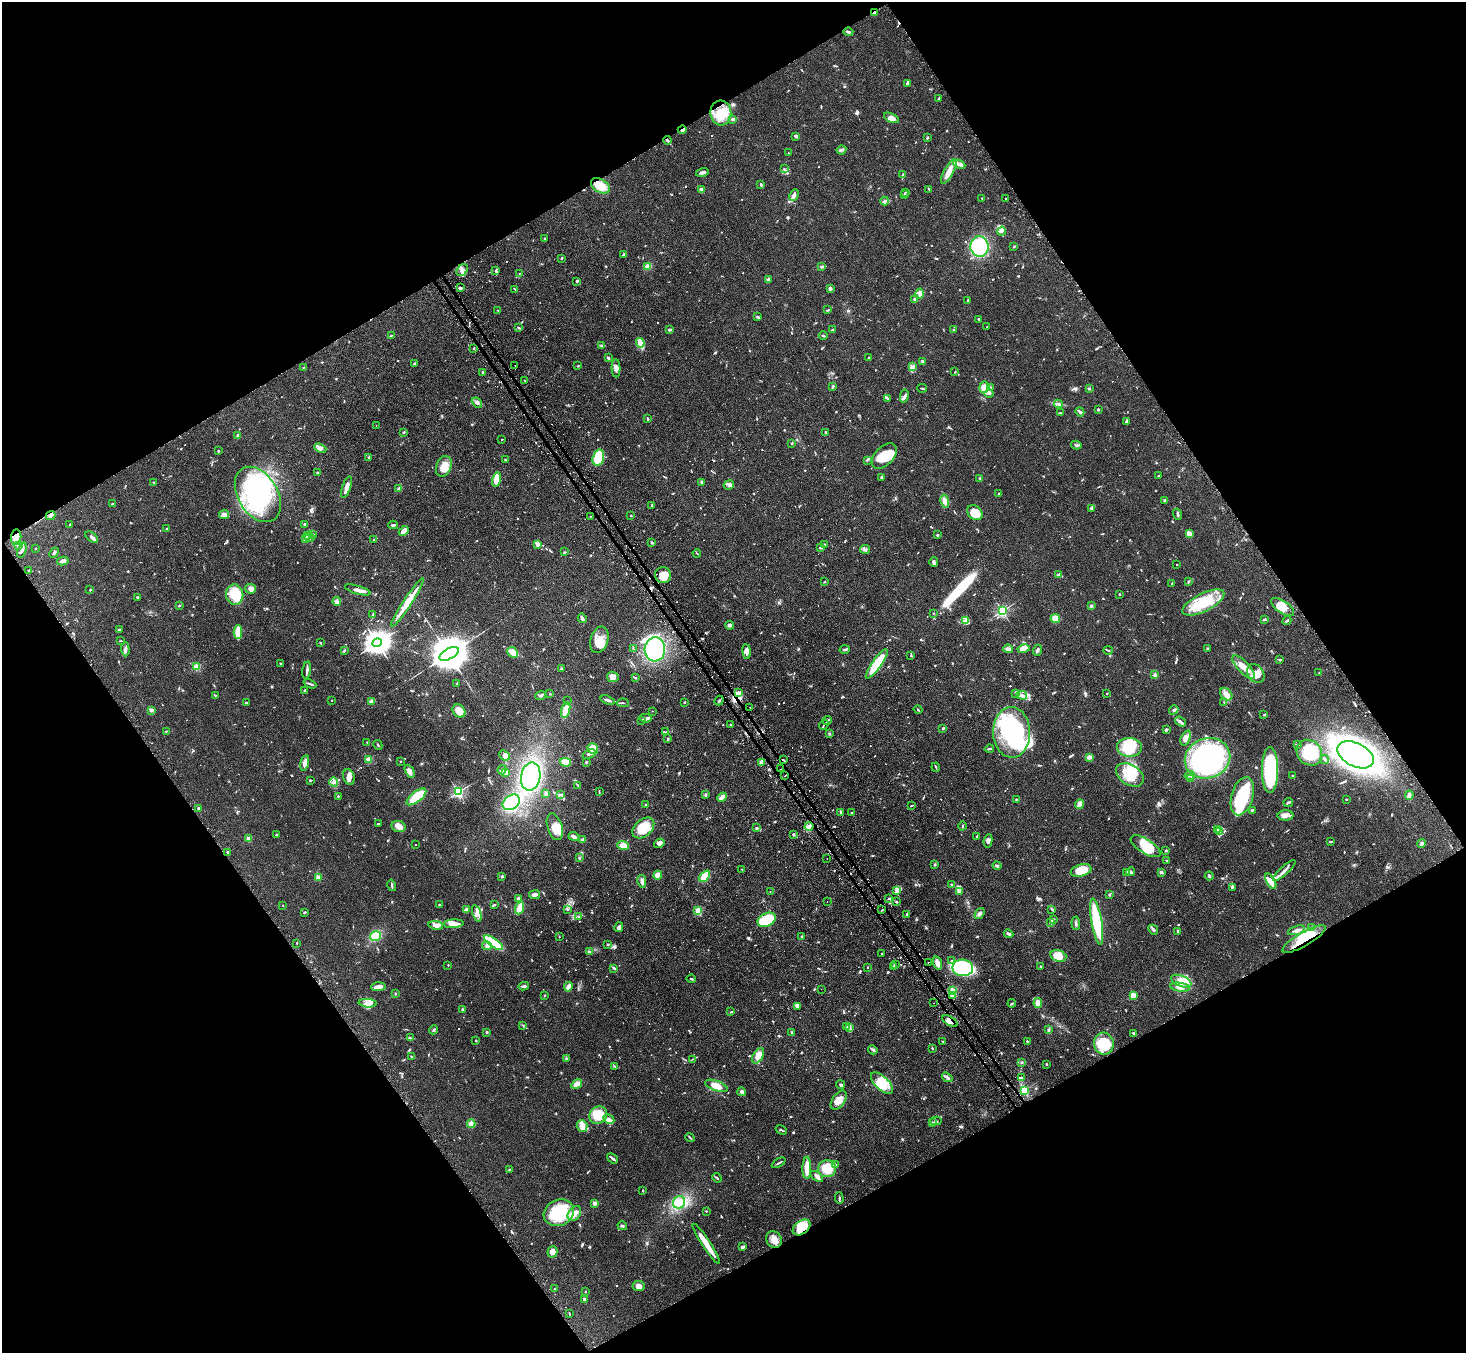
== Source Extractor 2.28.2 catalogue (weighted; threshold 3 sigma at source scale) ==
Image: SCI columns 32-5886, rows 313-5714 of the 5918 x 5887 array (HDU 1 of 3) = the unmasked area's bounding box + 8 px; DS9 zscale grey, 4 x 4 block average (1 PNG px = mean of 4 x 4 image px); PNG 1468 x 1355 px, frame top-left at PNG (2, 2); each listed source drawn as its Kron ellipse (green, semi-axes under 4 px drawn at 4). Shown black and unused: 48% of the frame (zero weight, under 2 of 3 exposures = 3% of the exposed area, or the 3 px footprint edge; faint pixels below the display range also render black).
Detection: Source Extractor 2.28.2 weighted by HDU 2 'WHT'. Background 0.0937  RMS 0.0062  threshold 0.0281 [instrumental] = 3 sigma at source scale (4.5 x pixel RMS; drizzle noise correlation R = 1.50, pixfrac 1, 0.05/0.05 arcsec/px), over >= 5 px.
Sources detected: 1223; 6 too faint to see at this stretch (4 x 4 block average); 23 inside a brighter object's white glare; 34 cosmic-ray / hot-pixel residue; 1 long thin detection or spike segment (spike, bleed or trail) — neither listed nor drawn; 28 coinciding with a brighter row at this scale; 92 inside a brighter listed object's ellipse — not listed separately; of the other 1039, all 500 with FLUX_AUTO >= 2.51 (the completeness limit of this list) listed and drawn (539 fainter detections not listed), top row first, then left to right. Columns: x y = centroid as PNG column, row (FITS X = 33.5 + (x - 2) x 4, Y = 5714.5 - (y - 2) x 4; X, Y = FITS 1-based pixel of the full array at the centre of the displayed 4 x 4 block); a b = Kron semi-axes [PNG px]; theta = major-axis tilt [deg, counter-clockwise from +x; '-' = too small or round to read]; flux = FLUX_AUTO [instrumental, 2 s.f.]
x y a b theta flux
874 13 3 2 - 5.6
848 32 5 2 - 5.5
907 83 4 3 - 5.9
939 98 4 2 - 4.2
721 113 12 10 -84 82
891 118 8 4 -25 21
733 119 3 2 - 9.1
682 130 4 2 - 5.7
796 136 3 2 - 10
927 138 2 2 - 17
667 140 4 2 - 9.9
841 150 5 2 - 6.7
788 153 2 2 - 3.3
959 164 6 2 -23 8.7
784 169 4 2 - 2.7
949 171 14 4 61 40
702 172 6 2 14 14
903 175 4 2 - 4.1
761 185 3 2 - 4.3
600 186 10 6 -31 74
929 189 3 2 - 2.8
701 190 2 2 - 69
906 192 3 2 - 3
794 195 6 3 62 12
904 195 3 2 - 4.2
982 198 3 2 - 3.5
1005 198 2 2 - 2.7
885 201 4 2 - 5.2
1002 231 4 3 - 8.7
544 239 3 2 - 5
1014 246 3 2 - 3.6
979 247 10 9 - 220
624 254 4 2 - 5.2
562 258 2 2 - 3.8
648 267 4 2 - 36
822 267 3 2 - 4.9
462 270 6 5 - 16
496 270 3 2 - 3.8
519 273 2 2 - 3.9
768 280 3 2 - 18
577 281 3 2 - 5.3
460 288 3 2 - 10
830 288 3 3 - 6.8
515 289 3 2 - 2.8
920 294 5 3 - 29
914 299 3 2 - 5.5
968 301 3 2 - 2.6
828 310 4 2 - 3.3
498 311 2 2 - 2.6
758 317 3 2 - 4.5
979 319 3 2 - 4.2
987 327 2 2 - 2.7
519 328 4 2 - 4.6
670 330 3 2 - 5.8
832 330 3 2 - 3.2
953 330 2 2 - 2.6
391 335 3 2 - 4.2
823 336 4 2 - 3.9
640 343 5 3 - 13
602 345 3 2 - 3.7
474 348 2 2 - 4.1
608 358 3 2 - 8
869 358 3 2 - 3.9
923 362 2 2 - 8.9
414 363 3 2 - 4.7
515 365 2 2 - 4.4
578 366 3 2 - 3.4
304 367 3 2 - 3.7
912 367 3 2 - 3.8
616 368 9 4 -88 15
482 372 2 2 - 2.7
955 372 3 2 - 2.7
524 380 2 2 - 4.4
833 386 4 2 - 5.9
984 387 6 5 - 41
922 388 5 2 - 4.2
990 388 3 2 - 8.9
1089 388 3 2 - 3.9
989 394 4 2 - 5.1
904 396 6 3 79 8.6
888 398 4 2 - 3.5
477 403 6 4 -41 10
1058 404 4 2 - 7
1098 409 2 2 - 19
1080 412 4 2 - 11
1060 413 3 2 - 2.9
648 419 3 2 - 3.5
1126 421 3 2 - 8.5
376 426 2 2 - 4.8
403 432 4 2 - 3.8
826 432 3 2 - 3.6
238 435 2 2 - 36
502 439 2 2 - 2.8
792 443 2 2 - 7.1
1076 445 5 3 - 7
320 448 6 4 -21 13
218 451 3 2 - 3.9
884 456 15 9 46 90
369 458 3 2 - 7.9
598 458 8 5 74 110
506 460 3 2 - 2.7
867 461 2 2 - 2.5
444 466 11 7 69 49
318 473 3 2 - 3.3
1159 476 3 2 - 3.2
881 477 3 2 - 3.7
980 478 2 2 - 4.8
496 479 7 4 76 48
153 482 2 2 - 2.8
702 482 4 3 - 5.9
729 485 5 4 - 12
346 487 11 3 71 29
399 489 3 2 - 9.5
999 493 3 2 - 2.6
258 494 30 20 -59 350
1164 500 3 2 - 5.4
945 501 7 4 -78 21
112 504 3 3 - 5.1
651 505 4 2 - 2.9
1091 508 4 2 - 4.6
975 513 8 6 -44 73
1178 514 5 2 - 7
224 515 5 2 - 8.2
631 515 2 2 - 2.9
50 516 5 3 - 12
590 516 2 2 - 3.3
305 524 2 2 - 5.7
70 525 4 2 - 5.3
393 525 5 2 - 4.7
167 529 2 2 - 11
404 531 6 3 44 37
313 534 2 2 - 4.4
1189 534 4 3 - 23
307 535 4 2 - 4.6
937 535 2 2 - 6.6
16 537 8 5 85 48
92 537 7 2 -40 14
306 538 4 3 - 25
310 538 4 3 - 7.1
374 540 2 2 - 2.8
652 543 3 2 - 4.3
538 544 4 4 - 21
824 544 2 2 - 2.9
18 545 4 3 - 8.5
36 548 2 2 - 2.8
820 548 3 2 - 5.1
865 549 5 2 - 5.4
22 550 8 2 71 8.5
564 552 3 2 - 2.7
54 553 5 2 - 7
697 553 4 2 - 3.3
63 561 6 3 11 16
934 562 5 3 - 7.2
1176 565 2 2 - 3.9
29 570 3 2 - 6.3
663 575 8 8 - 49
1059 575 4 3 - 7.7
1188 581 4 2 - 2.9
824 582 3 2 - 2.6
1172 583 3 2 - 3.8
251 589 5 5 - 15
90 590 2 2 - 4.1
357 590 13 3 -17 20
1119 594 2 2 - 2.5
235 595 10 8 -85 150
138 597 3 2 - 7.4
337 601 4 2 - 6.7
407 602 29 4 56 77
1203 602 23 9 26 160
179 606 3 2 - 3.4
1091 606 3 3 - 5.1
1283 607 13 6 -35 47
1002 611 2 2 - 680
933 613 2 2 - 2.6
373 615 4 2 - 3.8
582 618 5 2 - 15
1055 619 5 4 - 40
1264 620 4 2 - 4.4
966 621 4 3 - 8.2
1287 621 4 2 - 5
729 625 5 3 - 11
119 630 4 3 - 5.8
238 632 7 3 90 77
599 640 13 8 72 51
121 641 2 2 - 2.9
320 643 3 2 - 3
377 643 5 4 - 4500
1207 648 3 2 - 3.1
125 649 7 3 -87 11
633 649 3 2 - 4
655 649 12 10 84 290
845 649 5 2 - 5.7
1008 649 5 3 - 16
1024 649 6 4 13 15
1037 650 6 2 68 7.7
1108 650 5 2 - 3.8
344 651 3 2 - 4.1
747 651 7 3 -82 16
513 652 6 4 -43 38
449 654 10 5 29 18000
911 656 3 2 - 4.6
1280 660 3 2 - 3.7
280 664 3 2 - 2.6
877 664 18 4 55 130
197 667 2 2 - 200
1244 667 15 5 -46 45
561 669 3 2 - 3.5
307 670 9 2 83 15
1256 673 10 7 -54 36
1319 673 3 2 - 2.5
1155 675 3 3 - 6.2
613 677 6 5 - 23
635 678 3 2 - 3.7
310 684 7 2 -24 6.5
457 684 3 2 - 2.6
304 690 2 2 - 3.4
739 693 3 2 - 6.4
1016 693 3 3 - 5
1107 693 2 2 - 2.6
550 694 2 2 - 3.5
1226 694 7 5 -45 28
216 695 3 2 - 3
1022 695 5 3 - 9.7
541 696 5 3 - 8.1
332 700 2 2 - 4.8
608 700 7 2 -18 13
372 701 2 2 - 83
567 701 2 2 - 4
719 701 5 2 - 5.8
685 702 2 2 - 12
1224 702 2 2 - 2.8
246 703 2 2 - 6.3
623 703 6 2 -4 4.7
750 707 2 2 - 14
151 710 2 2 - 56
566 710 8 3 76 75
918 710 4 2 - 3.7
1174 710 5 3 - 7.1
459 711 7 5 -49 37
652 711 2 2 - 2.9
1264 715 2 2 - 4.1
646 718 6 3 -11 8.2
642 720 2 2 - 2.6
827 721 4 2 - 5.3
1181 721 6 3 -36 8.4
730 724 2 2 - 2.6
824 725 5 2 - 4.7
943 728 4 2 - 3.4
1166 730 2 2 - 11
166 731 2 2 - 2.5
666 732 4 2 - 3.5
1012 732 25 18 -89 520
829 734 3 2 - 4.1
1186 738 8 4 68 17
668 739 3 2 - 2.9
367 742 2 2 - 2.6
1297 744 3 2 - 3
378 745 5 2 - 3.6
1129 747 12 9 -3 70
593 749 6 5 - 42
989 749 5 2 - 4.6
1309 753 14 12 -47 130
589 754 7 3 20 12
504 755 6 4 -42 15
1355 755 19 11 -27 2000
1089 757 3 3 - 17
1207 758 23 20 21 780
369 759 2 2 - 150
1325 759 4 2 - 4.9
783 760 3 2 - 4.9
400 761 2 2 - 2.7
566 762 6 3 -9 45
586 762 3 2 - 3.3
761 762 3 3 - 14
305 763 8 3 77 26
936 767 4 2 - 3.4
781 769 2 2 - 2.8
502 770 5 3 - 7.3
1270 770 23 8 -90 250
410 771 7 4 -62 22
506 773 2 2 - 70
1130 775 15 10 -31 89
1190 775 5 2 - 6.8
531 776 14 9 78 310
785 776 2 2 - 8.6
1293 776 2 2 - 3.3
349 777 8 5 -72 18
1191 779 3 2 - 3.7
310 780 2 2 - 14
334 782 4 4 - 16
578 785 4 2 - 3.6
599 791 4 2 - 3.2
458 792 2 2 - 700
546 793 3 3 - 5.8
705 794 3 2 - 2.9
560 795 4 2 - 5
1409 795 4 3 - 12
338 796 2 2 - 5.7
1242 796 19 10 73 210
416 797 12 5 38 110
722 797 5 3 - 25
1016 799 2 2 - 2.8
1346 799 2 2 - 8.1
511 802 9 7 35 160
1288 802 5 2 - 9
1079 804 5 3 - 26
646 805 3 2 - 2.6
912 805 2 2 - 2.8
198 808 3 2 - 4
1252 810 3 2 - 3.9
841 812 4 2 - 5
851 813 2 2 - 6.5
1285 815 8 5 2 18
379 824 3 2 - 4.3
809 826 4 2 - 25
962 826 4 2 - 3.1
399 827 7 5 -12 19
555 827 14 7 -73 50
643 828 12 8 41 99
756 828 3 2 - 3.5
1218 829 3 3 - 5.1
1220 832 4 2 - 6.6
276 834 2 2 - 2.6
793 834 3 2 - 5
574 836 5 2 - 13
977 836 2 2 - 3.3
249 839 2 2 - 83
583 840 4 3 - 13
988 841 7 4 81 13
1330 841 3 2 - 3.1
659 843 5 4 - 14
1421 844 4 3 - 8.8
415 845 2 2 - 4.5
623 846 6 4 -20 33
1146 846 17 7 -32 89
1166 850 2 2 - 6.8
228 852 2 2 - 24
579 858 2 2 - 3
827 858 2 2 - 3.1
1167 861 3 2 - 2.7
934 865 3 2 - 3.1
997 866 4 2 - 5.9
742 869 2 2 - 2.8
1081 870 10 6 18 68
1284 871 15 2 43 20
1131 872 4 3 - 11
1161 872 3 3 - 6.9
1127 873 3 3 - 17
658 875 4 3 - 36
705 876 6 3 50 77
1209 876 4 2 - 4.4
318 877 2 2 - 99
502 877 2 2 - 24
642 881 6 3 -79 12
1271 881 8 4 -61 33
392 885 6 2 -76 5.4
952 885 2 2 - 4.3
1232 887 4 3 - 5.7
897 890 3 2 - 4.2
770 891 2 2 - 8.3
959 892 3 2 - 3.2
535 895 5 3 - 13
1109 895 2 2 - 4.1
889 898 3 2 - 3.9
518 899 3 3 - 8.3
896 901 3 2 - 3.6
827 902 2 2 - 3.3
283 905 2 2 - 3.6
439 905 3 2 - 2.8
494 905 3 2 - 3.1
520 908 6 3 68 58
567 909 3 2 - 3.1
1052 909 3 2 - 4.4
466 910 4 3 - 13
882 910 2 2 - 2.7
698 911 2 2 - 87
305 912 3 2 - 4.8
477 913 8 4 -71 16
980 913 6 3 52 11
907 914 4 2 - 8.9
579 917 2 2 - 2.9
1053 919 4 2 - 3.5
767 920 9 6 27 140
1097 922 23 5 -80 220
1051 923 2 2 - 3.8
1076 923 6 2 -88 7.7
454 924 10 4 4 24
436 925 7 4 -9 21
619 927 5 3 - 13
1311 928 2 2 - 3.3
1153 930 5 3 - 7.4
1296 930 9 3 18 13
1178 931 3 2 - 4.8
1008 934 5 2 - 8.9
375 936 5 5 - 67
559 937 2 2 - 3.1
801 937 3 2 - 3.1
1304 939 25 7 30 110
297 943 2 2 - 6.8
493 943 11 3 -35 220
608 945 2 2 - 15
487 946 5 4 - 12
589 952 3 3 - 6.7
881 954 2 2 - 3.1
1058 956 8 5 -16 69
952 961 2 2 - 5.3
928 962 2 2 - 4.5
937 963 7 3 -74 33
895 964 2 2 - 2.7
448 965 2 2 - 2.7
893 966 3 2 - 6.6
1041 966 2 2 - 11
614 968 3 2 - 4.9
868 968 2 2 - 2.7
963 968 10 8 -3 470
691 979 5 2 - 3.3
1181 981 11 5 -22 34
524 986 5 2 - 7.9
378 987 7 3 5 18
568 987 5 3 - 23
1180 987 10 4 -7 19
821 989 2 2 - 8.2
952 991 3 2 - 6.6
395 994 2 2 - 2.6
1133 995 2 2 - 130
544 996 2 2 - 3.4
953 996 4 3 - 11
368 1003 9 3 -3 18
934 1003 2 2 - 3.2
1012 1003 4 2 - 5.6
1038 1003 5 3 - 31
797 1007 3 3 - 4.9
462 1009 2 2 - 15
731 1012 2 2 - 2.7
950 1021 8 4 -31 22
523 1025 3 2 - 2.6
846 1027 3 2 - 2.6
850 1028 2 2 - 3.3
433 1030 5 2 - 4.7
1049 1030 4 2 - 6.1
487 1032 2 2 - 18
792 1033 3 2 - 5.8
1134 1033 3 2 - 4.8
411 1038 3 2 - 2.9
476 1041 2 2 - 4.5
942 1041 3 2 - 2.8
1027 1041 2 2 - 3.7
1104 1044 11 10 - 170
932 1048 3 2 - 3.5
873 1050 5 2 - 5.9
411 1056 2 2 - 3.1
758 1056 8 5 60 39
566 1059 3 2 - 3.7
692 1059 4 2 - 2.7
1021 1062 3 2 - 3.1
1046 1064 2 2 - 4
615 1066 3 2 - 3.5
947 1077 5 2 - 15
1021 1078 3 2 - 6.9
882 1083 14 6 -43 59
577 1084 6 3 32 22
840 1085 4 3 - 6
716 1086 12 5 -19 39
1025 1090 2 2 - 440
742 1092 4 3 - 12
839 1100 11 6 55 34
598 1115 9 8 - 74
609 1119 6 4 -27 13
936 1121 5 2 - 5.6
932 1122 2 2 - 2.6
471 1124 4 4 - 20
582 1126 6 5 - 18
781 1130 6 2 -31 5.3
690 1137 5 2 - 3.9
613 1158 6 2 -39 10
779 1163 7 2 30 5.4
835 1165 3 2 - 4.1
807 1168 11 4 89 49
509 1169 3 2 - 2.9
827 1169 9 8 - 88
817 1176 7 3 -35 13
717 1178 5 2 - 5.1
643 1190 3 2 - 3.3
839 1198 6 2 -86 5.4
679 1202 6 6 - 58
594 1203 2 2 - 62
706 1211 3 2 - 2.8
559 1213 16 13 26 210
574 1214 8 6 55 24
622 1226 5 2 - 4.8
802 1227 10 6 37 88
774 1239 8 7 - 32
706 1244 24 3 -57 57
742 1247 3 2 - 13
552 1252 6 5 - 23
638 1286 6 5 - 22
555 1288 2 2 - 3.4
585 1292 2 2 - 6.4
584 1299 2 2 - 24
569 1313 3 2 - 3.2
Overlapping masked pixels (flux is a lower limit): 10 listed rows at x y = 874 13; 682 130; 667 140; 50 516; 16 537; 783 760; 809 826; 1304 939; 950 1021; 802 1227
Diffuse or blended objects may show on this block-average render without a row.